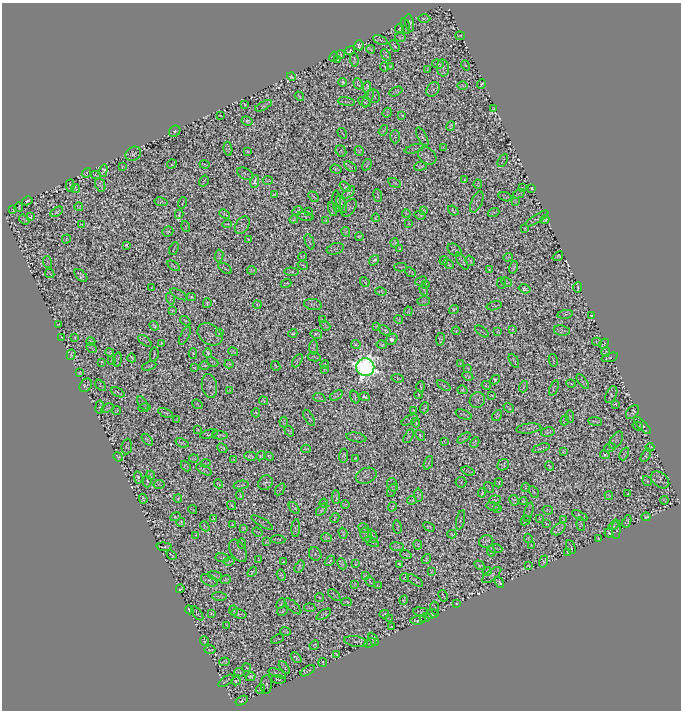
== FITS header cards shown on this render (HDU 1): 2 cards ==
NAXIS1  =                  679
NAXIS2  =                  708

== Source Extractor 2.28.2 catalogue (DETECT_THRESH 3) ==
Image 679 x 708 px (HDU 1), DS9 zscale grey, 1 PNG px = 1 image px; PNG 683 x 712 px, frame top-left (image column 1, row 708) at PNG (2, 3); each listed source drawn as its Kron ellipse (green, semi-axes under 4 px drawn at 4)
Background 0.0314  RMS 0.04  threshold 0.119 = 3 sigma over >= 5 px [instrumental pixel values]
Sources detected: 1567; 1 with non-positive FLUX_AUTO (blend fragments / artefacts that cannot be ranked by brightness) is neither listed nor drawn; of the other 1566, the 500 brightest by FLUX_AUTO listed and drawn (1066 fainter detections omitted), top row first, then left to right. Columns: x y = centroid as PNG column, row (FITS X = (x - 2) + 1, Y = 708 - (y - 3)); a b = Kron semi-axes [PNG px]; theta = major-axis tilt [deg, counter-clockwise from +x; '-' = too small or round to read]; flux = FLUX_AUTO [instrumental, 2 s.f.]
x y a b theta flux
424 18 6 2 0 3.8
410 23 9 3 -78 6.6
405 26 8 2 -75 3.4
399 29 4 2 - 2.9
460 36 5 3 - 3.9
400 37 5 3 - 3.6
380 40 7 3 -25 3.1
359 45 5 4 - 4.6
394 46 6 2 -52 4.7
371 49 4 3 - 3.4
350 51 5 4 - 4
341 55 4 2 - 2.8
386 55 6 4 -55 4.1
334 57 5 3 - 3.1
338 60 4 3 - 3.4
354 60 7 3 -88 4.6
438 64 6 3 -16 4.1
466 65 5 2 - 3.3
390 66 3 3 - 3.3
384 67 5 2 - 2.8
443 68 8 6 -84 7.2
428 70 4 3 - 3.5
291 77 4 3 - 3.8
343 82 4 3 - 4.9
358 84 6 2 -70 2.9
482 84 5 2 - 3.6
463 85 5 2 - 3.7
367 87 6 3 81 5.8
433 89 8 6 54 5
396 91 7 3 25 5.1
299 96 5 2 - 3.6
374 96 7 6 - 4.1
368 98 10 3 66 3.4
346 102 9 3 -10 3.5
364 102 7 3 -28 4.1
245 104 3 2 - 3.1
264 106 9 4 27 4.2
494 109 3 3 - 3.4
387 113 5 2 - 3.3
220 115 3 2 - 2.8
402 115 4 2 - 3.3
247 121 6 3 -19 5.8
451 126 5 3 - 3.9
383 130 6 2 55 3.4
175 131 6 5 - 5.5
342 133 6 2 -56 2.9
395 137 7 4 89 4
422 137 10 4 -63 5.7
443 147 4 2 - 2.8
228 149 7 4 -82 3.2
415 149 10 2 16 3.3
248 151 4 3 - 2.9
341 151 6 5 - 3
359 151 5 4 - 5.5
133 154 8 6 28 4.1
427 156 10 7 -40 11
503 160 7 2 62 3
172 164 5 2 - 3.3
204 164 5 2 - 3
367 165 6 2 59 3.7
420 166 6 3 8 4.2
122 167 3 2 - 2.8
350 167 7 4 -35 4.1
336 169 6 2 -17 2.8
103 171 6 3 72 5.9
86 173 5 3 - 3.2
245 174 8 5 -27 4
96 175 5 2 - 3
268 180 5 2 - 3.1
465 180 4 3 - 4.4
204 181 6 2 57 2.9
255 181 6 4 80 11
395 183 7 3 -27 3.1
478 184 5 3 - 3
70 185 6 3 88 3.7
100 185 7 5 -66 5
345 187 6 3 -39 3.2
523 188 3 2 - 2.8
532 188 3 3 - 3.5
76 189 4 2 - 2.8
349 192 8 4 42 5.1
519 194 6 2 27 2.9
274 195 4 3 - 3.4
378 195 6 2 -83 3.1
314 197 6 2 -47 3.5
505 197 7 3 -17 3.2
27 201 5 2 - 2.9
337 201 11 3 -86 3.3
515 201 3 2 - 2.9
161 202 7 3 -12 4.5
477 202 11 5 66 5.5
182 203 5 2 - 2.8
341 204 9 2 -63 4.7
19 207 4 2 - 3.6
79 207 4 3 - 3.1
349 208 10 6 54 6.2
333 209 7 4 -70 3.9
13 210 4 2 - 2.9
424 210 4 2 - 3.2
297 211 5 3 - 3.8
453 211 6 3 -39 3.6
57 212 7 3 31 3.9
308 212 3 2 - 3.2
493 212 6 2 20 3.4
179 214 5 3 - 2.8
225 214 5 4 - 3.6
406 214 5 4 - 3
420 215 5 2 - 2.8
305 216 8 3 -12 4
30 217 4 3 - 3.4
376 218 4 3 - 3.2
24 219 6 2 -36 2.8
294 219 5 3 - 3.4
537 219 13 2 32 7.7
326 220 4 3 - 3.8
545 220 4 3 - 4
82 224 4 2 - 2.8
227 224 5 2 - 3.4
409 224 4 2 - 2.8
242 225 9 6 57 3.3
186 226 5 3 - 2.8
525 229 4 3 - 2.9
168 231 6 5 - 3.2
346 232 5 3 - 2.9
359 237 4 4 - 3.5
66 239 5 3 - 4.4
248 239 4 2 - 2.8
309 242 8 3 -69 4.2
395 243 4 4 - 3.1
126 245 4 3 - 3.6
174 249 7 2 66 2.9
335 249 9 5 17 5
400 249 4 2 - 2.8
455 250 8 5 -35 4.9
219 256 6 3 83 4.1
302 256 4 3 - 3.1
558 256 6 3 39 3.6
508 257 5 3 - 2.9
374 260 6 3 51 5.9
444 261 4 3 - 2.9
462 261 10 4 -59 3.9
470 261 6 2 -58 3.9
47 262 6 3 -72 2.9
448 264 6 2 -52 3.2
303 265 5 2 - 3.4
173 266 7 2 -32 3.9
401 267 6 2 0 3.6
513 267 6 3 76 3.8
225 268 7 2 -33 3.5
489 269 3 3 - 3.2
252 270 5 3 - 3
291 272 7 4 -6 4.1
411 272 6 2 -41 4.2
50 273 5 2 - 2.9
81 275 8 4 -44 4.5
421 281 6 2 23 3.1
365 282 5 2 - 2.9
507 282 5 4 - 2.8
286 283 5 2 - 3.9
501 283 5 2 - 2.8
426 284 3 3 - 3.3
152 288 3 3 - 3.3
578 288 5 2 - 5
525 289 6 3 -15 7.5
424 290 6 2 -71 2.9
381 292 6 3 -12 4.4
179 294 9 4 -29 3.7
191 297 4 3 - 4.7
170 299 6 2 -74 3.6
424 301 6 4 14 3.8
207 303 5 4 - 4.4
313 304 9 5 -9 5.5
257 305 4 3 - 2.9
494 306 8 2 14 2.9
454 309 5 3 - 4.6
172 310 3 3 - 3.2
408 311 5 2 - 3.1
565 314 8 2 10 4.6
591 315 3 2 - 3.5
322 319 4 2 - 2.8
398 319 4 3 - 3.2
185 321 5 4 - 4.2
59 324 4 2 - 3.6
154 326 5 3 - 3.8
325 326 6 2 -40 3.3
376 326 4 3 - 2.8
512 329 4 2 - 3.2
385 330 7 3 -35 3.7
562 330 8 5 -10 4.7
456 331 4 4 - 2.9
482 331 8 2 -38 2.8
498 332 4 2 - 3.3
219 333 3 3 - 2.9
293 333 4 3 - 3.6
210 334 13 9 -33 8.1
316 334 6 3 -14 5
185 336 10 4 63 3.8
61 337 3 2 - 2.8
75 337 4 2 - 3
392 339 6 5 - 13
440 339 6 4 81 3.2
91 341 4 3 - 3.4
145 341 8 2 -38 3.1
597 342 5 3 - 2.8
161 344 4 3 - 4.6
356 344 5 3 - 4.7
604 344 5 2 - 3.5
382 345 5 3 - 3.2
314 347 7 4 87 5.4
92 348 6 2 -42 3.1
233 351 5 3 - 3.4
109 352 4 3 - 3.3
606 352 4 3 - 3.3
208 353 4 4 - 5.6
154 354 7 2 81 3.6
193 354 5 2 - 3.2
71 355 5 3 - 3.5
314 357 7 2 -11 3
610 357 8 2 17 4
132 358 4 3 - 3
118 359 7 3 80 3.8
553 360 6 2 -78 3
112 361 3 2 - 2.8
297 361 7 2 58 3
514 361 8 2 -62 3.6
102 362 4 3 - 3.2
212 362 6 4 -28 3.5
229 364 4 3 - 3.3
325 364 4 4 - 3.8
460 364 4 2 - 3.3
149 366 7 2 22 3.8
204 366 5 2 - 2.8
276 366 5 2 - 3.8
365 367 9 9 - 2700
194 368 3 3 - 2.9
468 368 4 2 - 2.8
324 369 4 3 - 2.9
80 373 4 3 - 3.3
468 376 6 3 -26 3.2
397 378 6 3 -7 4.1
495 380 5 4 - 4.6
583 382 8 3 -54 4.1
571 384 5 2 - 2.9
86 385 7 5 53 6.1
101 385 7 3 -47 3
444 385 7 4 -34 3.9
486 385 5 2 - 3.1
209 386 12 7 -78 7
421 387 5 2 - 3.5
523 387 6 2 71 3
554 388 8 3 69 3.3
230 390 4 2 - 2.9
462 390 5 4 - 3.1
118 392 7 2 -26 4
336 395 7 4 32 5.3
418 395 4 2 - 2.9
492 395 4 2 - 2.9
611 395 9 5 64 4.5
355 397 7 2 -70 3.9
364 397 5 3 - 6.8
319 398 6 2 -19 2.9
477 400 8 7 - 5.1
263 401 5 3 - 3.2
143 403 8 4 -57 3.4
197 404 5 2 - 3.3
615 404 3 2 - 3.4
100 407 6 3 82 3.2
107 408 7 3 22 4.6
144 408 6 2 15 2.8
424 408 6 3 70 3.3
509 408 5 2 - 2.9
117 411 5 2 - 3.5
413 411 3 3 - 3.2
632 412 8 5 47 5.5
165 413 8 3 -24 3.6
256 413 4 3 - 3.2
464 414 9 2 -22 3
497 415 6 4 55 3.7
570 417 6 4 -86 3.9
309 418 9 3 -60 3.9
176 420 4 2 - 2.9
409 420 9 4 27 2.9
565 420 5 2 - 3
595 421 7 2 -7 3.5
284 422 5 2 - 2.8
416 423 5 2 - 3.1
638 426 5 2 - 3.7
643 426 11 4 -44 8.2
529 428 12 5 6 6.7
198 430 3 2 - 2.9
289 431 6 4 -56 3.5
548 432 7 4 14 6
209 434 9 4 14 3.4
220 435 8 4 -4 2.8
420 435 6 4 -51 4.5
408 436 7 4 60 4.1
356 437 10 4 -11 4.9
464 438 7 3 34 3.4
147 440 7 3 -50 4.5
616 440 10 5 57 8.2
444 441 3 3 - 3.5
475 442 6 4 61 3.9
182 443 7 2 -22 3.9
127 446 8 5 84 3.7
650 447 4 2 - 2.8
222 448 5 4 - 4.7
541 448 9 2 17 5
610 448 6 4 15 3.3
306 449 5 3 - 4
563 451 3 2 - 3
624 454 7 3 66 2.9
605 455 5 3 - 5.4
646 455 7 3 63 3.8
250 456 6 4 -14 5.5
261 456 5 3 - 4.7
269 456 5 3 - 3.6
344 456 7 3 84 4.1
118 457 5 3 - 3.1
194 458 5 2 - 3.1
356 458 4 3 - 3.6
233 460 3 3 - 2.8
206 463 5 2 - 3
428 463 7 3 67 4.1
503 465 6 5 - 5.1
186 466 6 4 -47 3.6
549 466 5 2 - 3.7
204 470 9 3 -31 4.9
468 471 7 2 -21 2.8
150 475 4 3 - 3.7
366 476 11 7 22 5.8
138 477 6 3 -78 5.2
660 480 10 7 -40 5.9
147 481 6 3 -89 4.4
647 481 5 2 - 3.9
461 482 5 5 - 2.8
265 483 8 6 45 7.3
499 483 4 2 - 3
159 484 5 3 - 3
218 484 4 2 - 3.9
241 485 7 2 11 4.2
392 485 7 5 -72 3.7
489 487 6 2 -59 2.8
525 487 4 2 - 2.9
280 489 7 3 56 3
392 490 7 4 67 6.3
534 492 6 4 -60 2.9
482 493 4 2 - 3.8
628 494 3 2 - 3
240 495 4 2 - 3.3
418 495 6 3 -81 3.3
609 495 4 3 - 3.3
336 497 7 4 -87 3.5
143 499 5 3 - 3.5
178 499 4 2 - 3.4
412 500 5 3 - 3.2
495 500 6 2 4 3.1
514 500 5 4 - 3.2
665 500 4 3 - 2.8
523 501 4 3 - 3.5
324 503 5 2 - 3
345 505 4 2 - 2.8
232 506 5 2 - 4.3
493 506 7 4 -14 3
392 507 5 2 - 3.1
294 508 7 4 -54 5
497 508 4 3 - 3
193 510 5 2 - 2.8
322 510 7 2 51 3.8
548 510 5 2 - 4.3
529 512 10 2 73 3
580 516 8 3 -27 3.6
176 517 6 3 24 3.8
646 517 4 3 - 3.5
335 518 5 2 - 2.8
539 518 4 2 - 2.8
213 519 3 2 - 3
461 520 10 2 77 4
526 520 5 2 - 3.3
564 520 3 3 - 2.8
627 521 6 4 69 3.3
181 522 4 4 - 3
262 522 12 4 -29 2.9
546 523 4 2 - 3
581 524 7 4 -84 4.1
232 525 3 2 - 2.9
205 526 5 3 - 2.9
614 526 5 3 - 3.6
397 527 7 2 -82 3.5
429 527 6 3 -28 4.3
243 528 4 3 - 3.4
296 528 9 4 85 4
364 528 5 4 - 3.3
558 529 8 5 38 6.5
616 529 9 4 88 3.7
257 532 5 2 - 3
343 533 5 3 - 4
609 533 4 4 - 6.6
452 534 4 3 - 3.4
196 535 3 2 - 2.9
366 535 8 5 -62 6.6
373 536 7 4 -65 5.2
326 538 5 3 - 3
528 538 5 3 - 3.1
598 538 3 2 - 3.3
278 539 7 2 -4 3.8
486 541 7 6 - 4.9
266 542 4 2 - 3
372 542 8 3 -27 4.4
242 543 5 2 - 3.5
418 545 4 3 - 3
531 546 4 3 - 2.8
164 547 7 3 -2 5.6
397 547 6 4 -6 3.9
571 547 7 2 -65 3.3
495 549 7 2 -2 3.6
238 551 12 7 -60 7.7
491 551 5 4 - 4.8
568 552 3 2 - 3.5
315 554 7 6 - 5
406 554 6 3 -18 3.1
172 555 6 2 -42 3.1
223 558 7 3 -9 3.4
426 559 5 3 - 4.4
259 560 3 3 - 3.1
229 561 5 3 - 4.1
330 561 6 2 44 3.9
544 561 6 3 72 4.4
284 562 3 2 - 2.9
342 564 6 3 -65 3.5
356 564 3 2 - 3.2
399 564 4 3 - 3.1
480 565 5 3 - 3.8
528 565 3 2 - 3
300 567 6 4 61 6.4
487 571 4 3 - 3.9
252 572 6 2 48 4
431 572 4 2 - 2.8
281 575 6 4 -69 3.3
492 575 11 5 37 5.9
215 576 7 2 -17 3.8
365 576 4 3 - 4
404 578 5 2 - 2.8
209 580 9 5 -28 4.2
226 580 5 3 - 5.1
415 580 9 3 -34 5
370 581 5 2 - 3.4
499 582 6 4 -55 6
355 584 4 3 - 3.1
378 586 4 3 - 2.8
180 589 4 2 - 3.8
334 595 7 2 -44 3.5
220 596 7 3 -1 3.8
443 596 6 2 -62 3
319 597 4 2 - 4.1
404 600 5 3 - 3.2
346 602 5 3 - 3.1
456 603 3 2 - 2.9
281 604 6 2 61 3.8
293 606 11 4 -44 3
310 608 6 2 -5 3.2
435 608 6 4 -77 3.5
189 610 4 2 - 4.1
233 610 5 2 - 2.8
282 611 6 3 29 3.7
421 612 7 2 -6 3.4
197 613 8 3 -51 2.8
211 614 4 2 - 3
239 614 8 4 -17 3.6
324 614 8 4 33 5
384 614 5 2 - 3.1
432 614 7 3 14 5.9
425 618 6 3 25 3.7
390 619 4 3 - 2.9
418 620 7 4 9 8.6
227 625 4 3 - 3.7
391 627 3 2 - 3.8
286 631 5 3 - 3.8
277 639 7 2 23 3.2
374 639 7 4 -60 4.3
204 641 5 3 - 3.7
356 642 12 5 -9 5
370 643 6 2 24 3
314 645 5 4 - 4.3
210 650 5 2 - 3.2
336 654 4 2 - 2.9
296 658 6 3 -44 4.3
225 662 5 4 - 2.8
323 663 4 2 - 2.8
247 668 4 2 - 3
284 668 7 2 -53 4.6
308 671 8 2 32 3.5
239 672 5 2 - 4.1
277 673 9 2 -19 3.3
250 677 5 4 - 6.6
278 679 7 3 -7 3.1
226 681 9 2 36 3.9
236 681 5 3 - 3.5
266 684 9 5 87 8.4
260 689 5 3 - 4.2
242 701 6 2 32 4.8
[1066 fainter detections neither listed nor drawn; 1 non-positive-flux detection neither listed nor drawn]